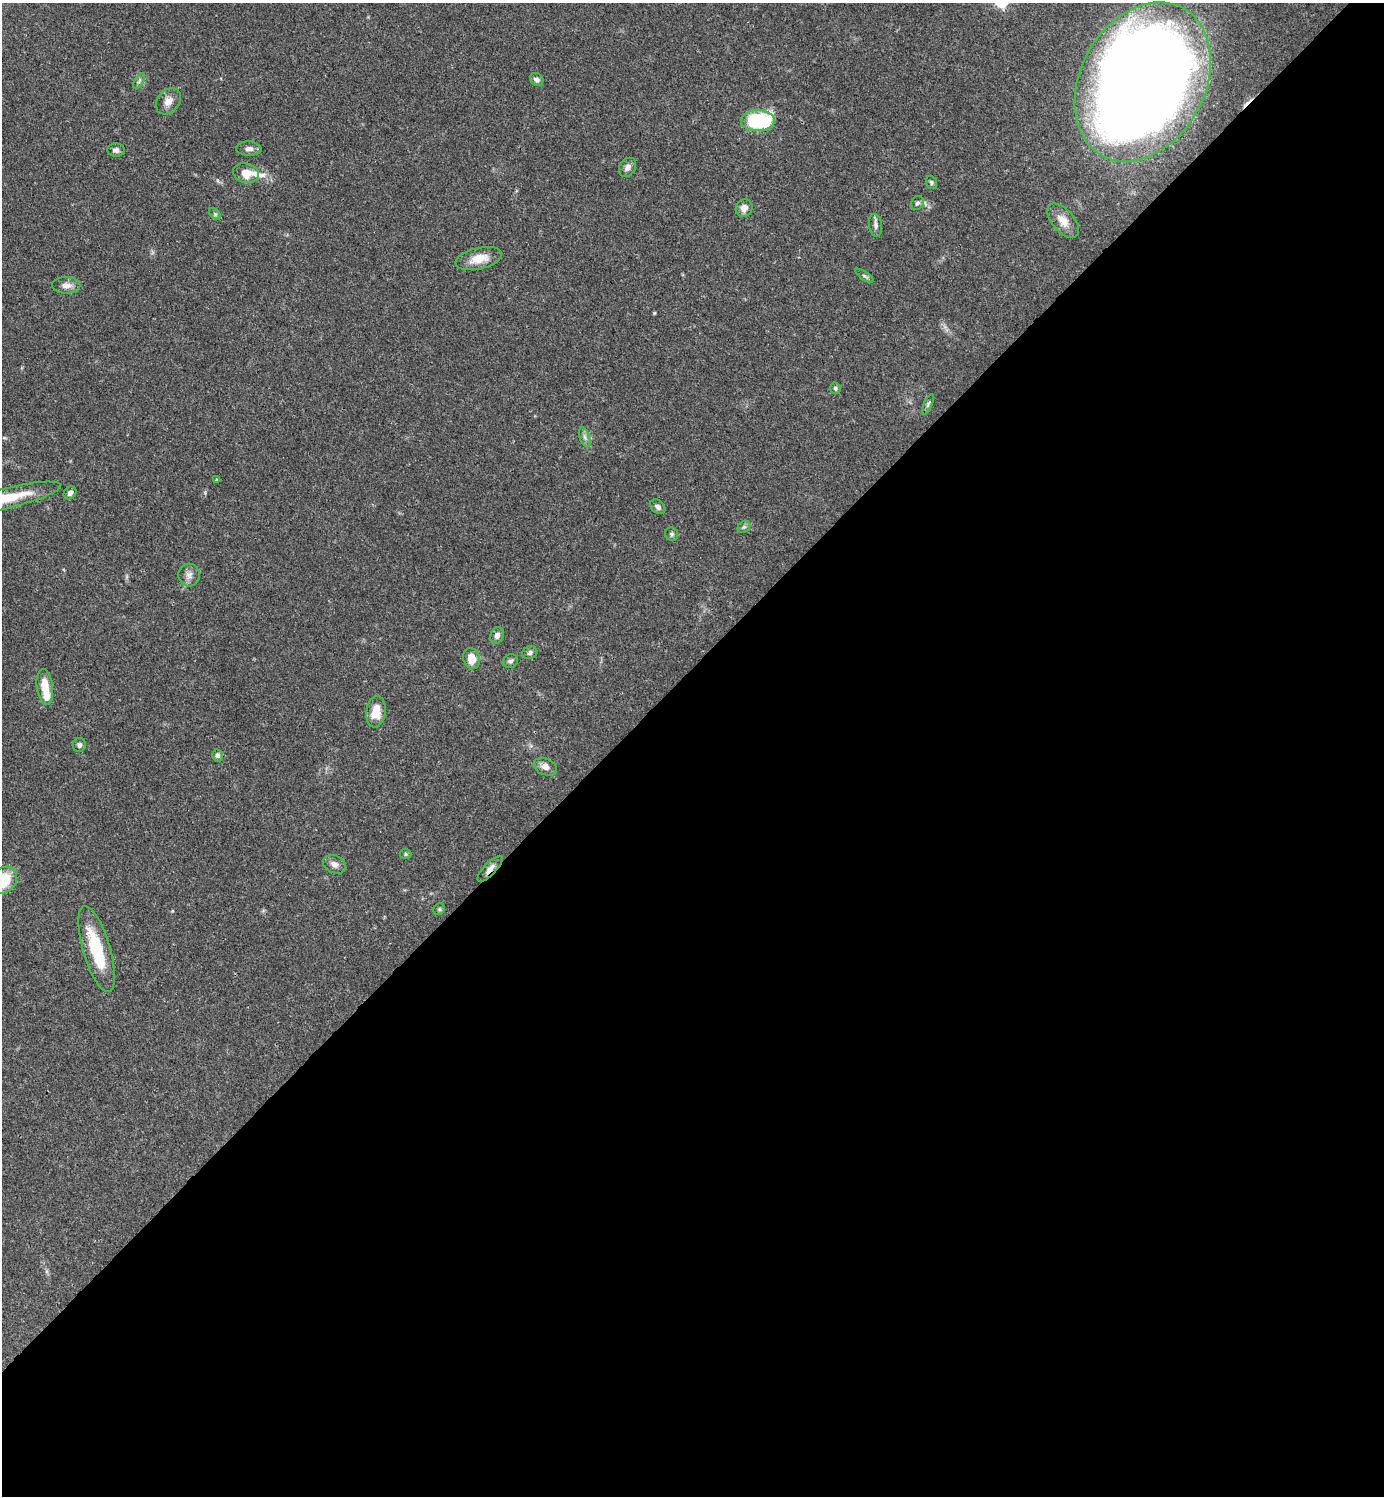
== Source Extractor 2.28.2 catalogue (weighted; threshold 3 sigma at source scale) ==
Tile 15 of 4 x 4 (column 3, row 4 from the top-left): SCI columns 3061-4442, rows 1-1494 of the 5981 x 5982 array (HDU 1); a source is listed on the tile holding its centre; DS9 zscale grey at full resolution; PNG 1386 x 1498 px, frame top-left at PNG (2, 3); each listed source drawn as its Kron ellipse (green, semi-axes under 4 px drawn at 4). Shown black and unused: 55% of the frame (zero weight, under 3 of 4 exposures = <1% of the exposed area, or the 3 px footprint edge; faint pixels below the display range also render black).
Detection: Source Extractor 2.28.2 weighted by HDU 2 'WHT'; one run over the whole footprint, this tile lists its part. Background 0.0392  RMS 0.0027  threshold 0.012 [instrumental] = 3 sigma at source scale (4.5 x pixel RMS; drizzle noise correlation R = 1.50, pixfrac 1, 0.05/0.05 arcsec/px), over >= 5 px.
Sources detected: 47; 1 inside a brighter object's white glare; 1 cosmic-ray / hot-pixel residue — neither listed nor drawn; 2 inside a brighter listed object's ellipse — not listed separately; the other 43 listed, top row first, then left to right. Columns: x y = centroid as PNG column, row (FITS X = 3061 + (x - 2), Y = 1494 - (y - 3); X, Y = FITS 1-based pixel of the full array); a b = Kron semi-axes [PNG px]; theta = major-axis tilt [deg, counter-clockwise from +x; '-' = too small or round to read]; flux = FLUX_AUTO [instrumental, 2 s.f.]
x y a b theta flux
537 79 7 6 - 0.87
139 81 9 3 58 0.53
1143 82 84 62 61 570
168 101 14 11 50 2.3
758 121 17 10 1 25
249 149 12 7 -3 1.2
116 150 9 6 -3 0.94
628 167 10 7 55 1.4
246 173 13 9 -14 3.8
931 182 7 5 -70 0.52
917 203 7 6 - 0.67
744 208 9 8 - 1.8
215 214 7 4 -45 0.43
1063 221 20 11 -49 3.2
876 225 11 6 -81 0.99
479 259 24 10 13 4.6
864 276 10 2 -35 0.45
66 285 14 8 0 1.8
835 388 6 5 - 0.47
928 404 11 4 66 0.53
585 437 10 5 -71 0.97
216 480 4 3 - 0.24
70 493 7 6 - 0.89
8 498 54 10 13 11
658 507 8 6 -41 0.87
744 527 7 5 43 0.53
672 534 7 6 - 0.58
189 575 11 10 - 1.6
497 635 8 6 67 1.1
530 653 8 6 20 0.77
472 658 10 8 -76 3.5
510 661 8 6 25 0.68
45 687 18 8 -82 4.3
376 712 16 9 82 4.9
79 745 7 6 - 0.77
217 755 6 5 - 0.76
545 767 12 8 -23 1.7
406 854 6 5 - 0.41
335 864 12 8 -23 1.5
490 869 17 6 46 1.7
3 880 15 12 43 9.7
439 909 6 5 - 0.44
96 949 45 13 -74 14
Overlapping masked pixels (flux is a lower limit): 1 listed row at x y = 490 869
Isophote crosses this tile's border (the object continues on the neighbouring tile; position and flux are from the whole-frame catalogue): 2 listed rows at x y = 8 498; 3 880